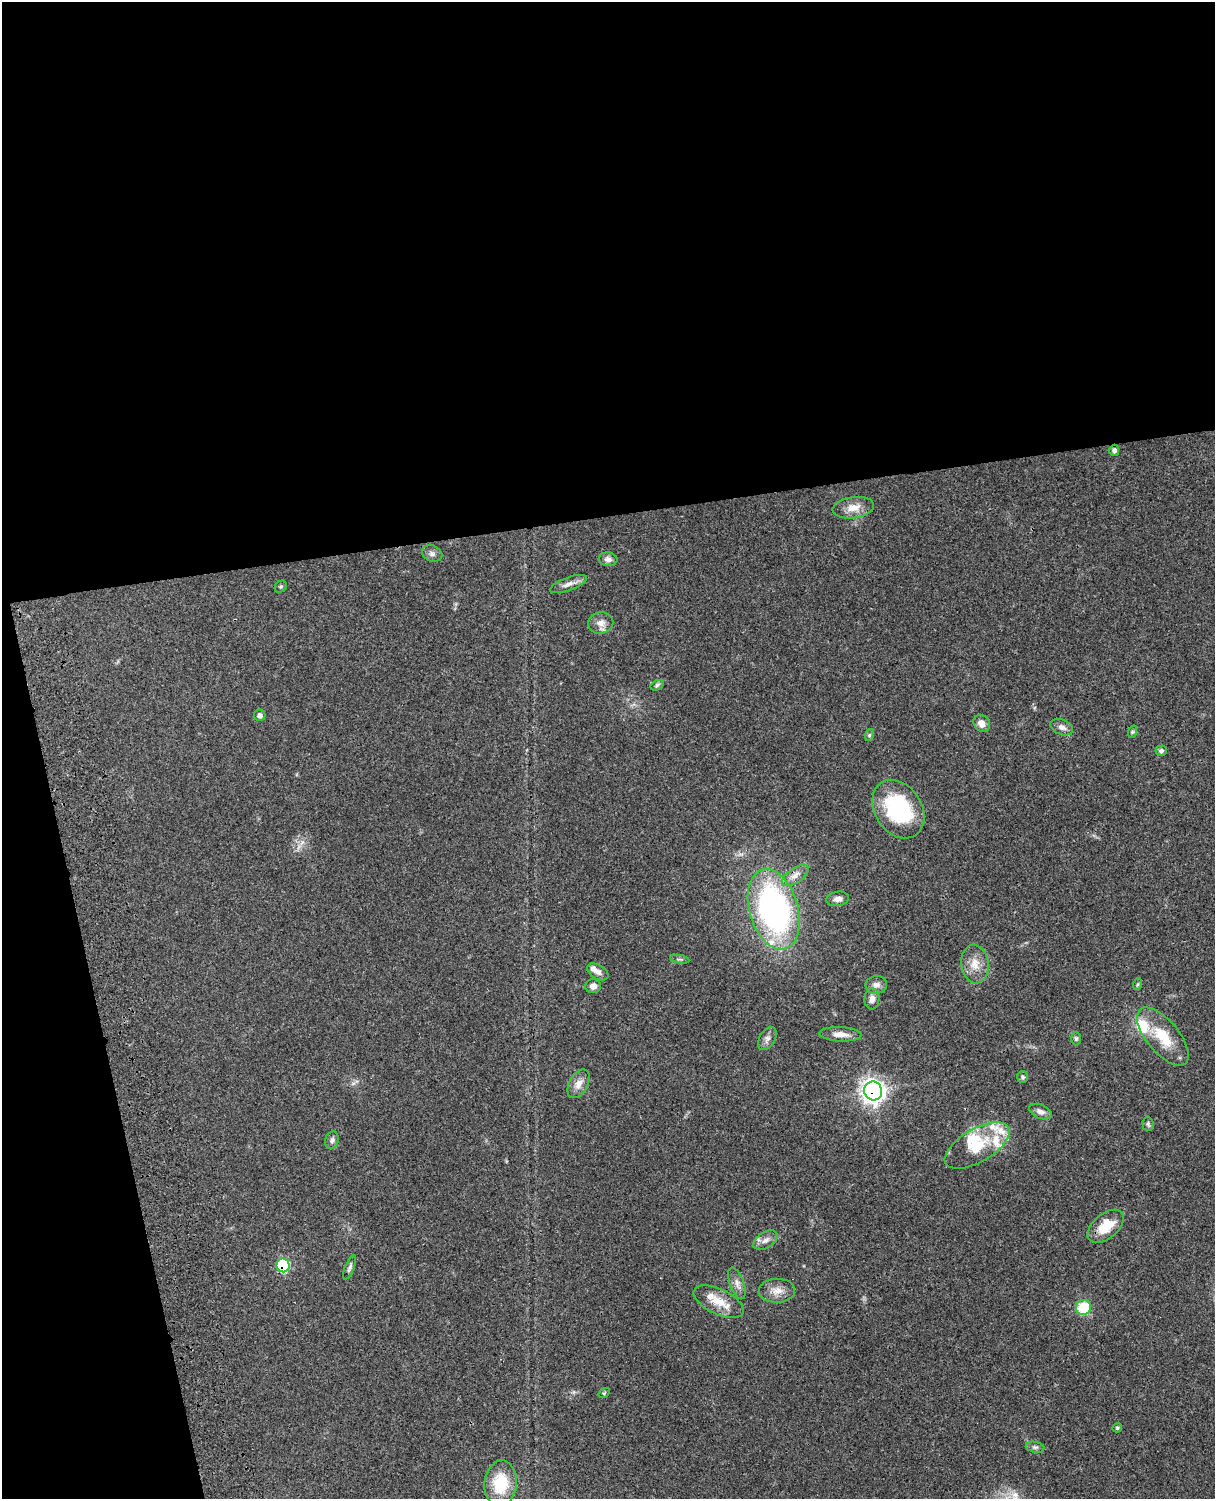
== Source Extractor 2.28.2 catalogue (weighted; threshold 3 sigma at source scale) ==
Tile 1 of 4 x 3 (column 1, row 1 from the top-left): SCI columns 120-1332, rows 3267-4763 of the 5089 x 4925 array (HDU 1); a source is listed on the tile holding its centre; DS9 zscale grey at full resolution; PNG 1217 x 1501 px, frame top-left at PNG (2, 2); each listed source drawn as its Kron ellipse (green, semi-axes under 4 px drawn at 4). Shown black and unused: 40% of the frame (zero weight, under 3 of 4 exposures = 6% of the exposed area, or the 3 px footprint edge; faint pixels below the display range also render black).
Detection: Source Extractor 2.28.2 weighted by HDU 2 'WHT'; one run over the whole footprint, this tile lists its part. Background 0.0807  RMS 0.0059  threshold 0.0267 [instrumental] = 3 sigma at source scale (4.5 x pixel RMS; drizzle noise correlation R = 1.50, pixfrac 1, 0.05/0.05 arcsec/px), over >= 5 px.
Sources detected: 55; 7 inside a brighter listed object's ellipse — not listed separately; the other 48 listed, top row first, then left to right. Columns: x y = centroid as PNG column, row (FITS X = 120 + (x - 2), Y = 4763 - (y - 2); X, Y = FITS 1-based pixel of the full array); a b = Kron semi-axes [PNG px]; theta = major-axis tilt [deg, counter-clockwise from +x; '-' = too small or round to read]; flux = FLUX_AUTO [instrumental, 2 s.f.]
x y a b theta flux
1114 450 5 5 - 1.5
853 508 21 10 8 7.4
432 554 10 8 -23 2.3
608 559 9 7 -5 2.4
568 584 19 6 20 3.8
281 587 6 5 - 0.92
601 623 12 10 10 4.4
657 685 7 4 31 1.1
260 715 5 5 - 2
982 723 9 7 -49 4.5
1062 727 12 7 -22 2.7
1132 732 6 4 71 0.91
869 735 6 3 71 0.77
1161 751 5 5 - 1.4
898 809 31 23 -57 54
795 875 15 7 35 4.3
838 899 11 7 10 3.1
774 909 41 24 -74 170
680 959 9 3 -10 0.86
975 964 19 13 -83 8.9
598 972 11 7 -32 3
1138 984 6 4 70 0.81
876 985 11 9 8 3
593 986 8 7 - 3.1
872 999 10 7 87 3.3
840 1034 21 7 -3 5.3
1163 1037 35 16 -50 19
767 1039 12 7 59 2.6
1076 1039 6 5 - 1.1
1023 1077 6 5 - 1.3
578 1084 15 9 61 4.8
873 1091 9 9 - 360
1040 1112 12 6 -24 2.8
1148 1124 7 5 -86 1.1
332 1140 9 6 73 1.8
977 1146 36 16 30 20
1106 1226 21 12 40 14
765 1240 13 8 32 3.6
283 1265 7 6 - 44
350 1267 12 4 69 1.6
737 1283 16 7 -69 3.4
777 1291 18 12 2 6.2
719 1302 27 12 -26 11
1083 1308 7 7 - 20
604 1393 6 4 34 0.71
1117 1428 5 4 - 0.91
1035 1447 9 5 -12 1.5
501 1483 23 16 84 23
Overlapping masked pixels (flux is a lower limit): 2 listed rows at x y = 873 1091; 283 1265